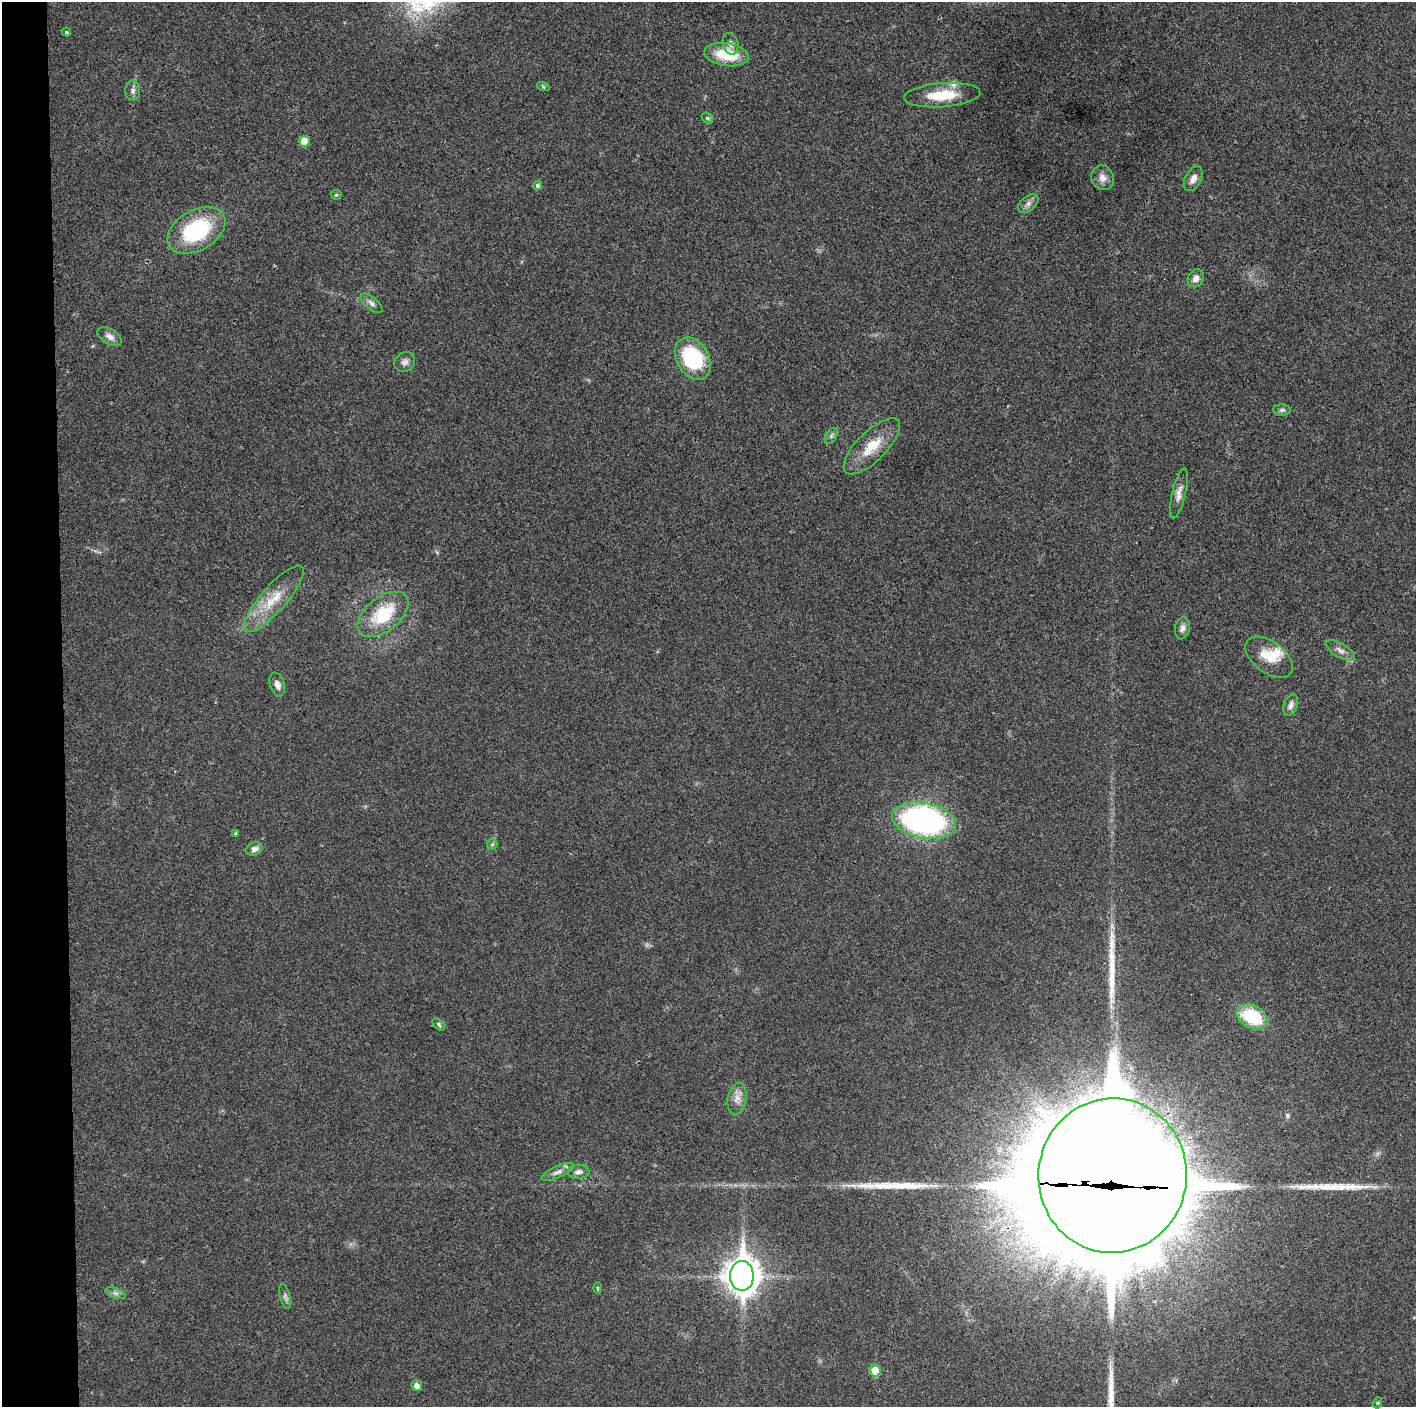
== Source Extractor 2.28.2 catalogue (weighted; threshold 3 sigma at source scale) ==
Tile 4 of 3 x 3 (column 1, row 2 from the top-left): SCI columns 1-1414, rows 1413-2817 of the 4243 x 4226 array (HDU 1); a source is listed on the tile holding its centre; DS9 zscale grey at full resolution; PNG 1418 x 1409 px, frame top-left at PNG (2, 2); each listed source drawn as its Kron ellipse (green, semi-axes under 4 px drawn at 4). Shown black and unused: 4% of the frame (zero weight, under 3 of 4 exposures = <1% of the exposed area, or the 3 px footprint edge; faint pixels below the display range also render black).
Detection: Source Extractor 2.28.2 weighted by HDU 2 'WHT'; one run over the whole footprint, this tile lists its part. Background 0.0191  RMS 0.0039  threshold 0.0175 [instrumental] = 3 sigma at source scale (4.5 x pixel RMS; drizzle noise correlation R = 1.50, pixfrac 1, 0.05/0.05 arcsec/px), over >= 5 px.
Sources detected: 57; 4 inside a brighter object's white glare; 4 long thin detections or spike segments (spike, bleed or trail) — neither listed nor drawn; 2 inside a brighter listed object's ellipse — not listed separately; the other 47 listed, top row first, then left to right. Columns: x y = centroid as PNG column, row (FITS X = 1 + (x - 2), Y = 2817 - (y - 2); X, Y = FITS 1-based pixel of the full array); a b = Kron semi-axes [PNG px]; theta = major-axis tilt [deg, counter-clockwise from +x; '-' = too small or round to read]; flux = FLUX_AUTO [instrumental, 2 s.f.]
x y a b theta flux
66 32 5 4 - 0.53
731 44 11 7 -75 1.9
727 54 22 11 -9 14
543 86 6 4 -20 0.52
133 91 10 7 90 1.4
942 95 38 12 4 13
707 118 6 4 -43 0.7
304 141 5 5 - 5.5
1103 178 12 11 - 3
1193 179 13 8 61 2.6
537 185 5 4 - 0.92
336 195 5 5 - 0.49
1028 204 12 7 38 1.8
197 230 31 20 29 35
1196 278 9 7 58 2.4
372 303 13 6 -41 1.5
110 336 13 7 -31 2.2
693 359 22 16 -60 32
405 362 11 9 38 1.9
1282 410 8 5 0 1.1
831 436 9 5 61 0.98
872 446 37 14 45 11
1179 493 26 7 77 3
274 599 43 12 49 12
383 614 29 17 39 18
1182 628 11 7 78 1.7
1340 650 16 7 -32 2.3
1269 657 27 15 -37 8.4
277 684 12 7 -71 2.2
1291 705 11 7 68 1.9
924 821 32 17 -11 120
236 833 4 4 - 0.76
492 844 5 5 - 0.7
254 849 8 6 24 1.8
1252 1017 16 11 -28 21
439 1024 7 4 -46 0.75
737 1099 16 9 80 3.2
558 1172 18 5 24 2.1
578 1172 11 7 4 1.9
1113 1176 77 74 84 21000
742 1276 15 12 -90 670
597 1288 6 4 -89 0.51
115 1293 10 5 -21 1.3
285 1296 13 5 -75 1.2
875 1371 6 5 - 7
416 1386 5 5 - 2
1377 1403 5 3 - 0.42
Overlapping masked pixels (flux is a lower limit): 1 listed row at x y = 1113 1176